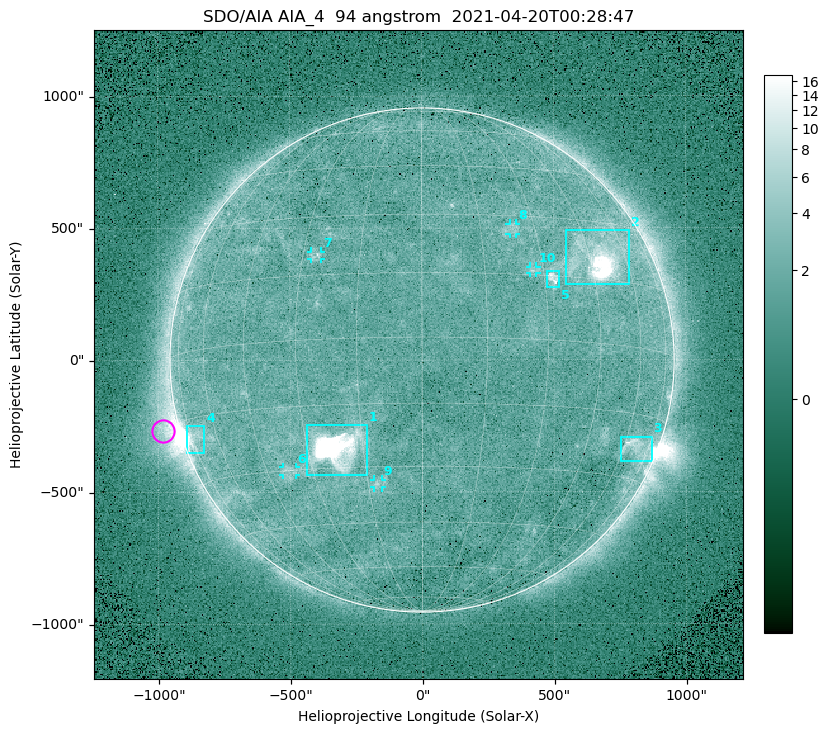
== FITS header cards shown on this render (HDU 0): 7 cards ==
TELESCOP= 'SDO/AIA '
INSTRUME= 'AIA_4   '
WAVELNTH=                   94
WAVEUNIT= 'angstrom'
DATE-OBS= '2021-04-20T00:28:47.12'
CTYPE1  = 'HPLN-TAN'
CTYPE2  = 'HPLT-TAN'

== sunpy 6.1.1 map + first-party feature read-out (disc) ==
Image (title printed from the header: SDO/AIA AIA_4  94 angstrom  2021-04-20T00:28:47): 512 x 512 px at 4.8 arcsec/px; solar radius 955 arcsec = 199 px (full disc in frame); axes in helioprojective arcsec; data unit not stated in the header (colour bar unlabelled)
Orientation: roll -0.138 deg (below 1 deg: not rotated)
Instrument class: DISC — disc imager (sunpy class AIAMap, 94 A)
Bright regions (active regions / flare kernels): reference = the median radial profile (limb darkening/brightening removed); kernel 5 px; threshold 5 sigma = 2.48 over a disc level ~1.73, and >= 1.15x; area >= 9 px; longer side >= 5 px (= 24 arcsec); searched inside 0.97 R_sun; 10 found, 10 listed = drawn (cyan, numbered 1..; 5 of them under ~33 arcsec drawn as corner ticks so the feature stays visible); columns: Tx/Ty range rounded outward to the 10 arcsec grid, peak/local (2 s.f.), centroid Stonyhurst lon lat
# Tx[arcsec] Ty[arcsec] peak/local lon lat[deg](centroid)
1 -440..-210 -440..-240 483 -22 -25
2 540..790 280..490 32 +48 +20
3 750..870 -390..-290 4.5 +67 -22
4 -900..-820 -350..-250 7.1 -72 -19
5 470..520 270..340 5.5 +32 +14
6 -530..-480 -440..-400 2.9 -38 -30
7 -420..-380 380..410 3.1 -26 +20
8 330..360 470..520 2.7 +24 +27
9 -180..-150 -480..-450 3 -12 -34
10 410..440 330..360 2.8 +27 +16
Off-limb structures (1.02-1.3 R_sun): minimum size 50 px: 5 found; the strongest spans PA ~90..115 deg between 1.02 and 1.22 R_sun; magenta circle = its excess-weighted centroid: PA ~105 deg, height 1.06 R_sun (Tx ~-980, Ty ~-270 arcsec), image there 4.4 x the reference